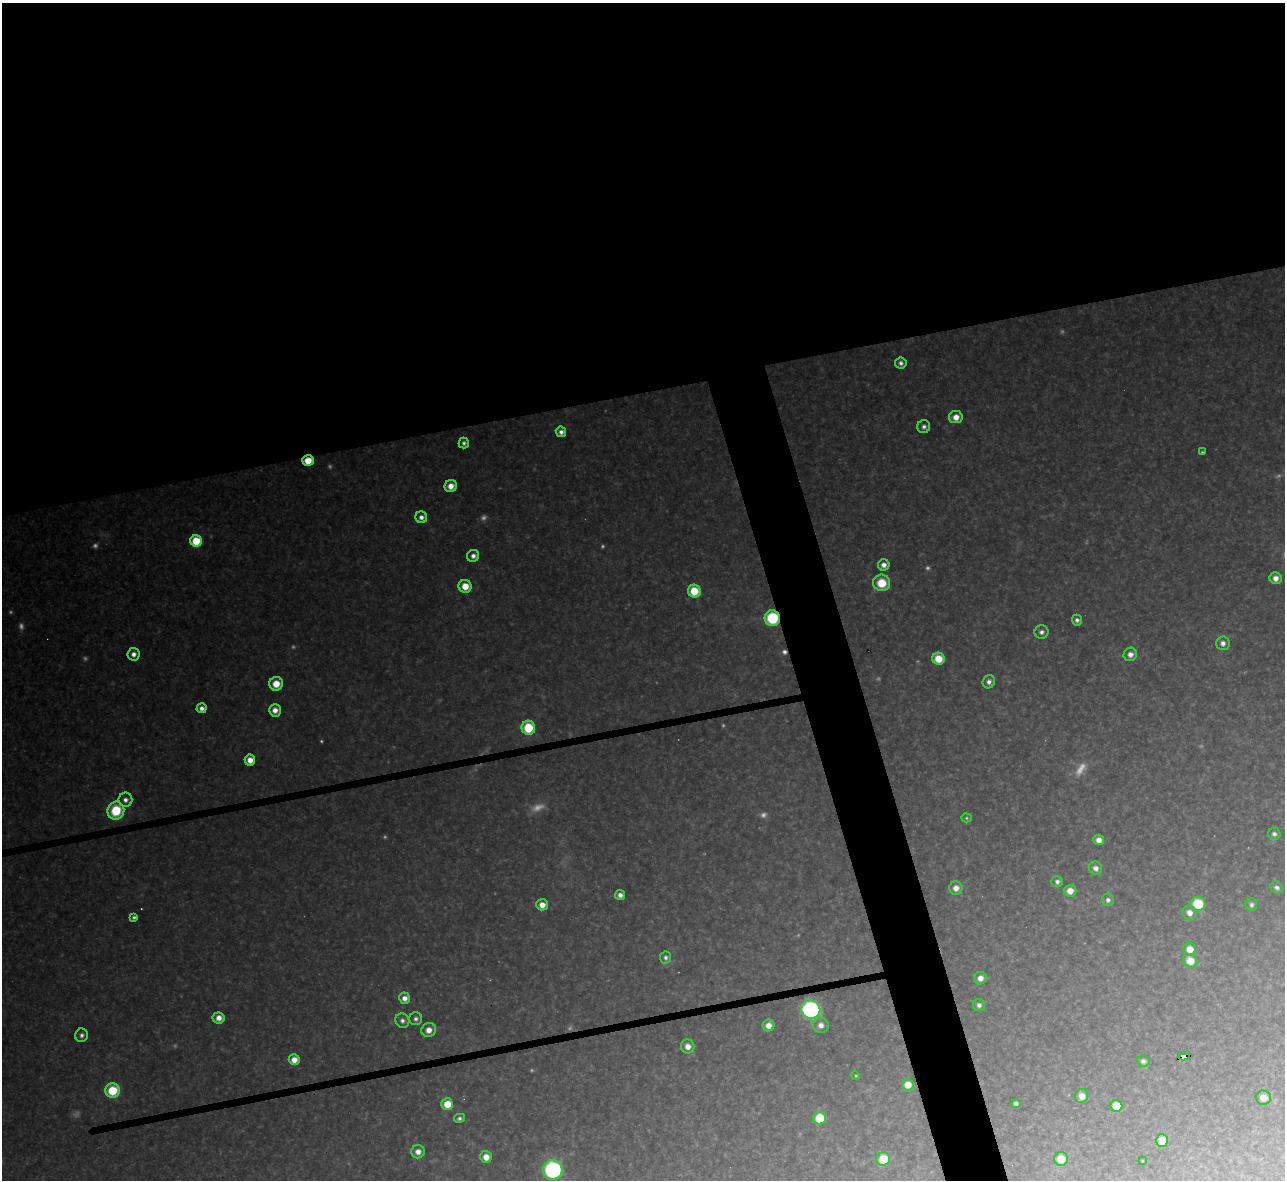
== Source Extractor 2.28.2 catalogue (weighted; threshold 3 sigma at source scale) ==
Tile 2 of 4 x 4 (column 2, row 1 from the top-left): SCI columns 1284-2566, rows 3678-4855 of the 5133 x 5115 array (HDU 1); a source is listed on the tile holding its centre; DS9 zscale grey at full resolution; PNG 1287 x 1182 px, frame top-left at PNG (2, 3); each listed source drawn as its Kron ellipse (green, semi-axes under 4 px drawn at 4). Shown black and unused: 37% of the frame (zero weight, under 3 of 4 exposures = <1% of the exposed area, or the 3 px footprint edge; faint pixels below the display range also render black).
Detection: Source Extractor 2.28.2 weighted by HDU 2 'WHT'; one run over the whole footprint, this tile lists its part. Background 0.325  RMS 0.02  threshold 0.0878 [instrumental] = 3 sigma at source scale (4.5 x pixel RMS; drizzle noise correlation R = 1.50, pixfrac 1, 0.05/0.05 arcsec/px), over >= 5 px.
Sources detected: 109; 26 too faint to see at this stretch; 2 cosmic-ray / hot-pixel residue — neither listed nor drawn; the other 81 listed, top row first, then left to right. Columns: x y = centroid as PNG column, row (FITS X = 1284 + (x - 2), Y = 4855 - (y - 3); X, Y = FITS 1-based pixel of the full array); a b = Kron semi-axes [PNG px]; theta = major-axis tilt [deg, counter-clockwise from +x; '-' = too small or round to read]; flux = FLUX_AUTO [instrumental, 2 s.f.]
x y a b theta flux
901 363 6 5 - 9.1
956 417 7 6 - 27
924 427 6 6 - 9.6
561 432 5 5 - 11
464 443 5 5 - 7.6
1202 452 3 3 - 3.2
308 461 6 5 - 48
451 486 6 6 - 24
421 517 6 5 - 12
196 541 6 5 - 140
473 556 6 6 - 12
884 565 6 5 - 15
1275 578 6 6 - 19
882 583 8 8 - 66
465 586 6 6 - 39
694 591 6 6 - 81
772 618 8 7 - 160
1077 620 5 5 - 8.6
1041 632 7 6 - 10
1223 643 7 7 - 14
134 654 6 6 - 14
1130 654 7 6 - 16
938 659 6 6 - 57
989 682 7 6 - 11
276 684 7 7 - 41
202 708 5 5 - 13
275 710 6 6 - 20
528 728 7 6 - 110
250 760 5 5 - 27
125 800 7 7 - 13
116 811 9 8 - 120
966 818 5 4 - 3.4
1274 834 6 6 - 8.9
1099 840 5 5 - 18
1095 868 7 6 - 14
1057 882 6 5 - 8.7
1277 887 7 5 -39 8.8
956 888 6 6 - 19
1070 891 6 6 - 26
620 895 5 5 - 13
1108 900 6 6 - 8.9
1198 904 7 7 - 110
542 905 6 5 - 25
1251 905 6 5 - 7.5
1189 913 7 6 - 20
134 917 4 4 - 6.6
1190 949 6 6 - 36
665 957 6 5 - 7.2
1190 961 7 6 - 44
980 978 6 6 - 18
404 998 5 5 - 17
979 1005 6 6 - 9
811 1009 9 9 - 490
219 1018 6 5 - 21
416 1019 6 6 - 7.3
402 1021 7 7 - 11
768 1025 6 6 - 22
821 1025 8 7 - 17
429 1030 7 7 - 22
81 1035 7 6 - 8.9
688 1046 7 7 - 22
1184 1056 5 4 - 73
294 1060 5 5 - 27
1143 1061 6 5 - 8.5
856 1076 5 4 - 3.2
908 1085 6 6 - 34
112 1091 7 7 - 100
1082 1096 7 6 - 26
1263 1098 8 7 - 24
447 1104 6 6 - 54
1016 1104 5 4 - 8.6
1116 1106 6 6 - 70
459 1118 5 4 - 6.6
820 1118 6 6 - 99
1162 1141 6 6 - 47
418 1152 7 6 - 19
486 1157 6 5 - 28
883 1159 7 6 - 80
1061 1159 7 7 - 49
1142 1161 3 2 - 2.4
553 1170 9 9 - 460
Overlapping masked pixels (flux is a lower limit): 3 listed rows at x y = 308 461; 772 618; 1184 1056